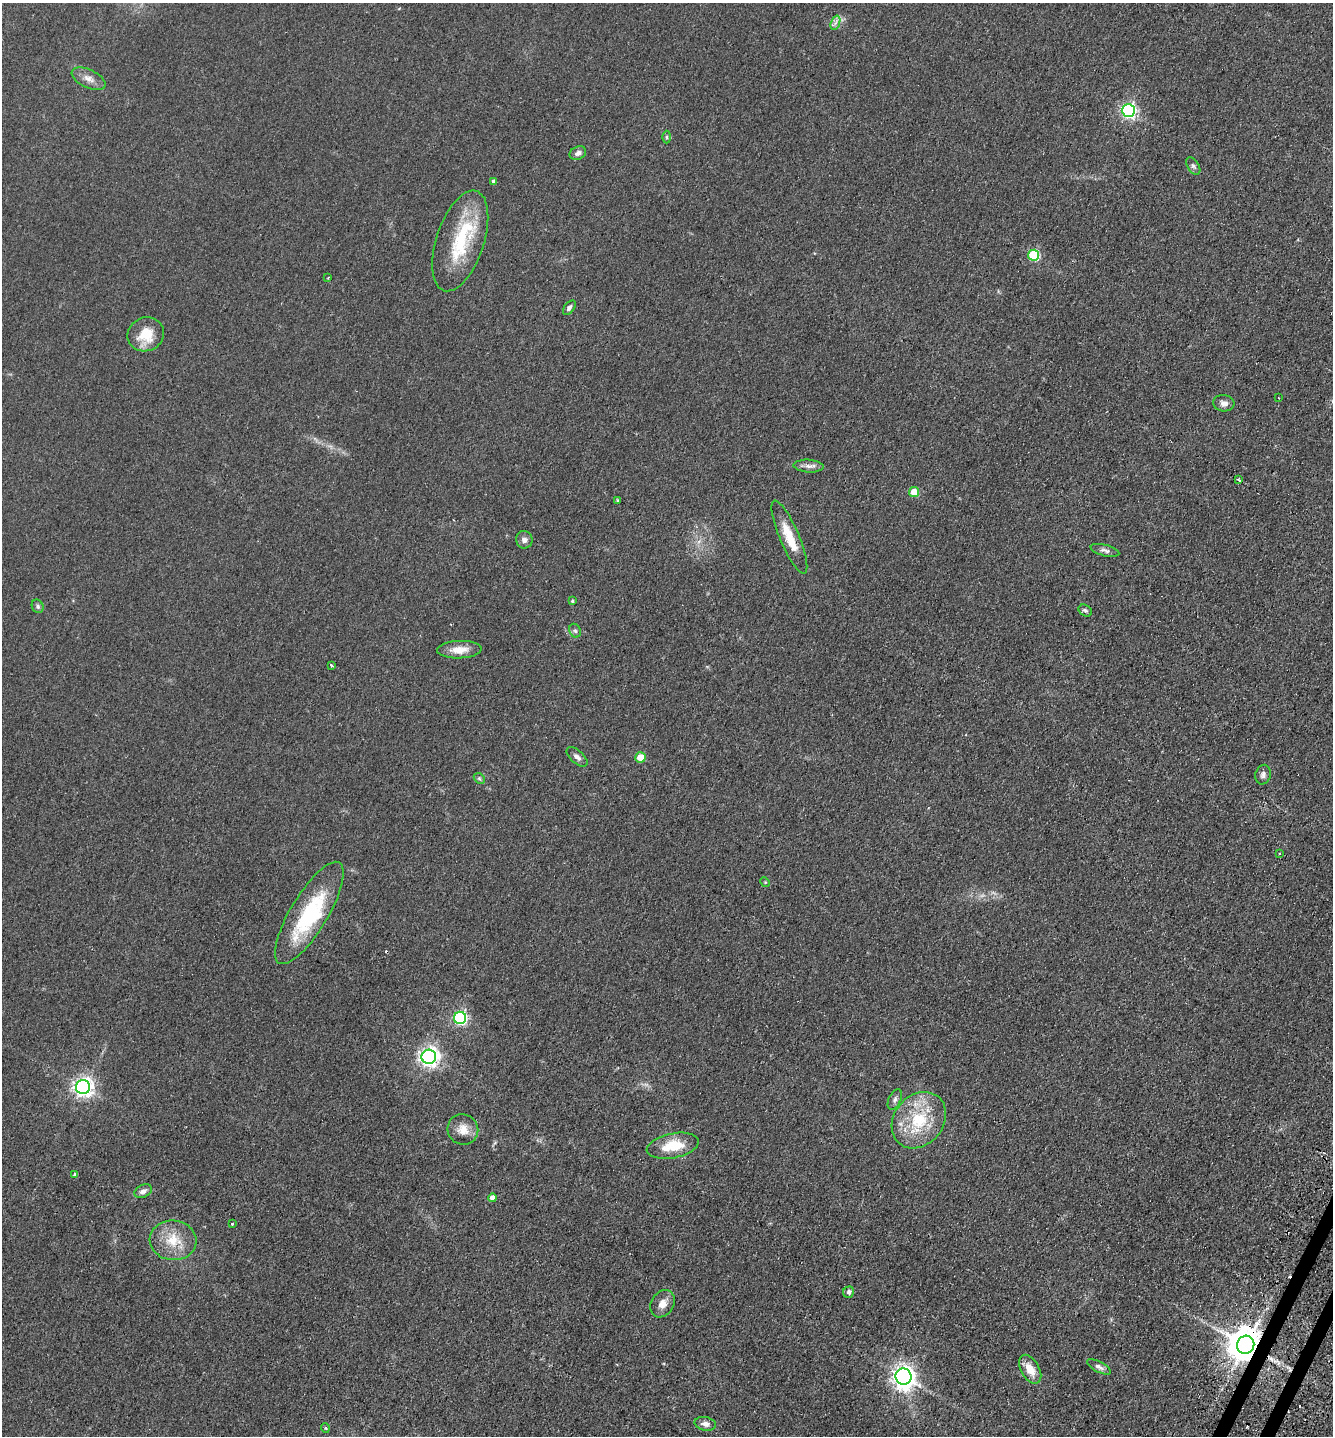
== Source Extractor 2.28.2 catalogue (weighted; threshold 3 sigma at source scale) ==
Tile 6 of 4 x 4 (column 2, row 2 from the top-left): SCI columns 1648-2978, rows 2887-4320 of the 5819 x 5771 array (HDU 1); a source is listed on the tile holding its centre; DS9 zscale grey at full resolution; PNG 1335 x 1438 px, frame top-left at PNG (2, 3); each listed source drawn as its Kron ellipse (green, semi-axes under 4 px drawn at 4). Shown black and unused: <1% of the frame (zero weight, under 2 of 3 exposures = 2% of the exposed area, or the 3 px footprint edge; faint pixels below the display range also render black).
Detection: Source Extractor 2.28.2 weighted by HDU 2 'WHT'; one run over the whole footprint, this tile lists its part. Background 0.0324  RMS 0.0069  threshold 0.0311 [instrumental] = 3 sigma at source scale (4.5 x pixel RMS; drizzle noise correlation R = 1.50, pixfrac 1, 0.05/0.05 arcsec/px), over >= 5 px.
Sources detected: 60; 1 too faint to see at this stretch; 1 inside a brighter object's white glare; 3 cosmic-ray / hot-pixel residue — neither listed nor drawn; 1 inside a brighter listed object's ellipse — not listed separately; the other 54 listed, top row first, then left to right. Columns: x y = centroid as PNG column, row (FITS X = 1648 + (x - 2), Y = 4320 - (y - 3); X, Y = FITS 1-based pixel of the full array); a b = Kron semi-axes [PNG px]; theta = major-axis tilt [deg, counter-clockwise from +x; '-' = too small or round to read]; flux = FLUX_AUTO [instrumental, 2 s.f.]
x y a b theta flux
835 23 7 4 70 2.2
89 79 18 9 -25 5.5
1128 110 6 6 - 190
667 137 6 4 -90 1.1
578 153 9 6 26 2.8
1193 166 10 5 -56 1.6
494 182 4 4 - 2.7
460 241 52 24 72 47
1034 255 5 5 - 55
328 277 4 2 - 0.51
569 308 8 5 52 2
146 334 18 17 - 17
1279 398 2 2 - 0.68
1224 403 10 8 -6 3.6
809 466 15 6 -4 3.7
1239 480 4 3 - 1.6
914 492 5 5 - 17
618 500 3 3 - 0.84
789 537 39 9 -67 18
524 540 9 8 - 3.3
1105 550 15 5 -14 2.7
572 601 3 3 - 0.86
38 606 7 5 -65 1.5
1085 610 7 5 -31 1.5
575 631 7 5 -65 1.7
459 650 22 8 2 9
332 665 3 3 - 2.1
577 757 13 6 -41 3
640 757 5 5 - 10
1263 775 10 7 74 2.5
479 778 6 4 -44 1.2
1279 853 3 3 - 1.4
765 882 5 4 - 0.67
309 913 59 18 59 57
460 1018 6 6 - 120
429 1057 7 7 - 360
83 1087 7 7 - 350
895 1099 11 6 65 2.3
919 1120 30 24 50 37
463 1130 15 15 - 8.4
673 1146 26 12 11 20
75 1174 4 3 - 1.5
143 1191 9 6 24 3.5
492 1198 4 4 - 3.8
232 1224 2 2 - 0.64
173 1240 23 19 -5 19
849 1292 6 5 - 2.1
662 1304 14 11 57 6.4
1246 1345 9 8 - 1900
1099 1367 13 5 -27 2.5
1030 1369 16 9 -60 10
904 1377 8 8 - 500
705 1424 11 7 -12 3.5
325 1428 5 3 - 0.77
Overlapping masked pixels (flux is a lower limit): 1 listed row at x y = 1246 1345